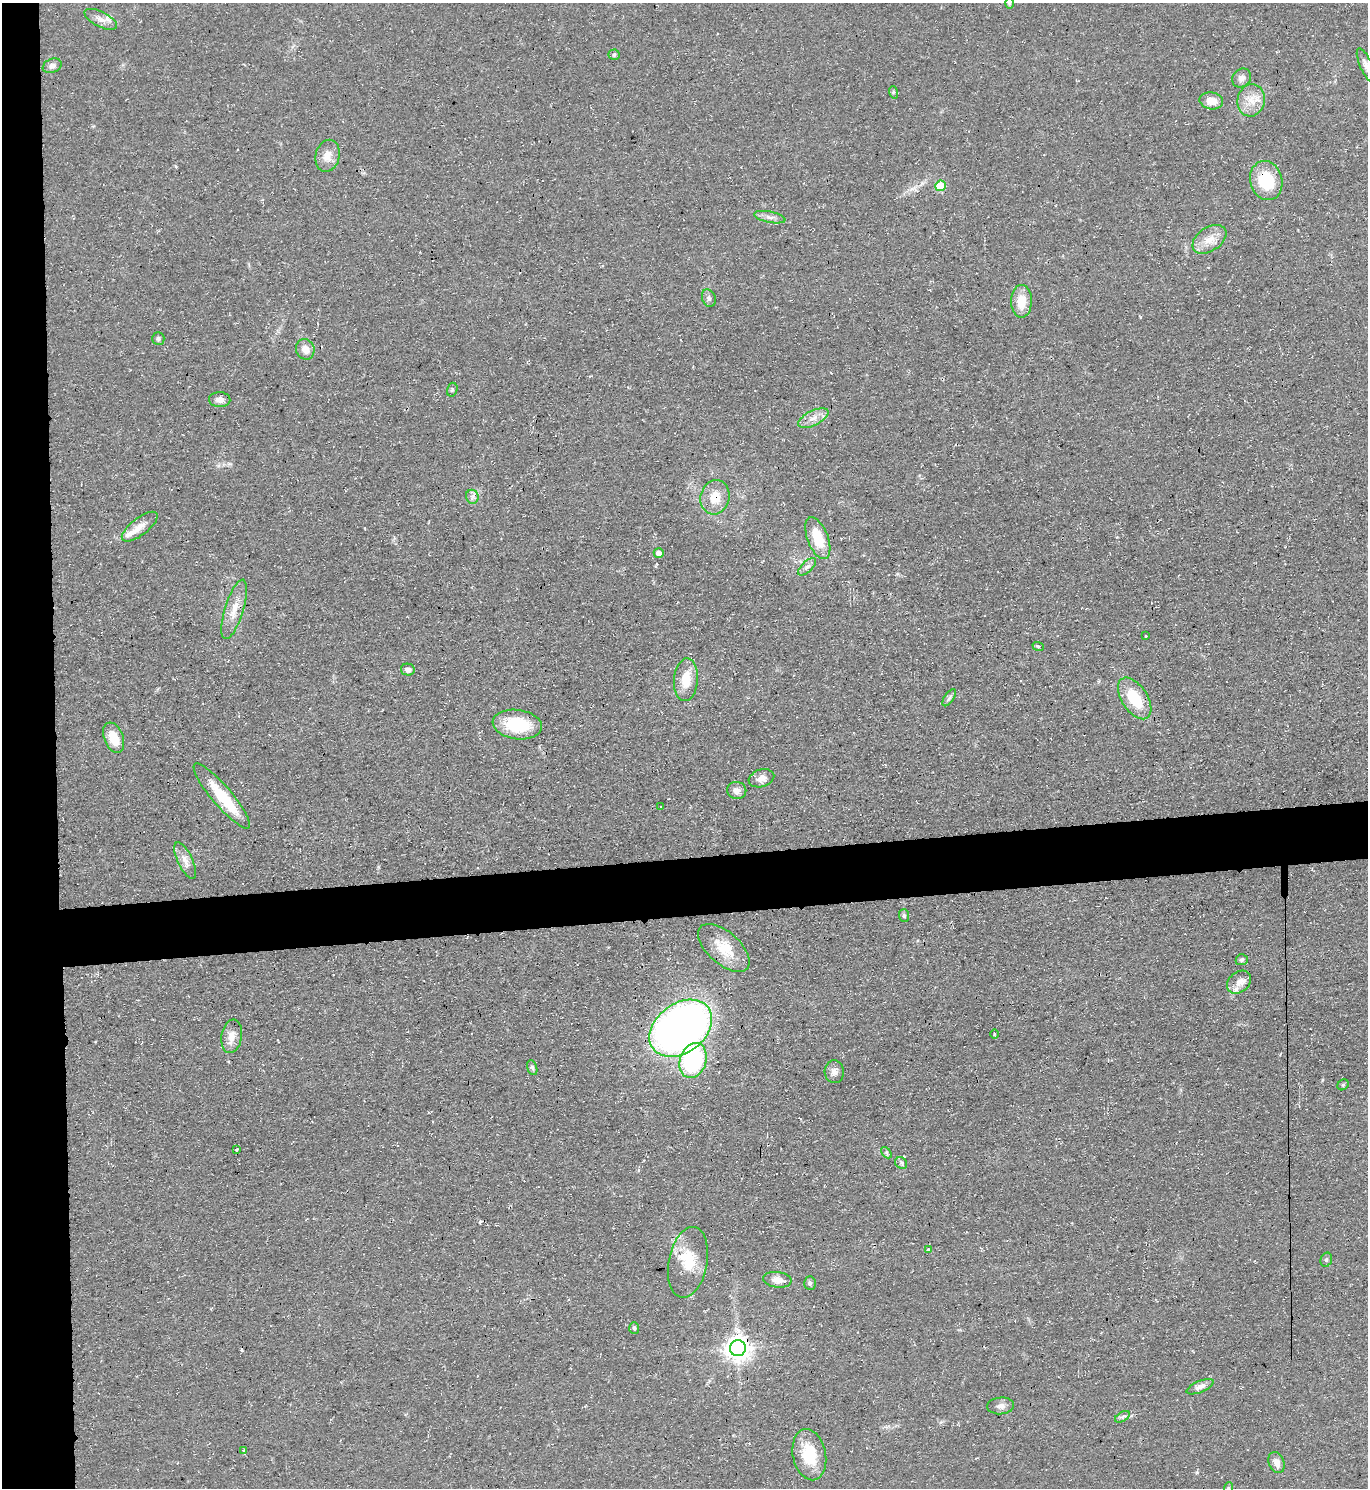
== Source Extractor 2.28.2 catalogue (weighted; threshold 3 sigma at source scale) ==
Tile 4 of 3 x 3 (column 1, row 2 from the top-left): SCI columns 125-1490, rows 1487-2972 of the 4443 x 4458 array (HDU 1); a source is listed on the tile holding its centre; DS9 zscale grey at full resolution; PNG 1370 x 1490 px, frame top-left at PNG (2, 3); each listed source drawn as its Kron ellipse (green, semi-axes under 4 px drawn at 4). Shown black and unused: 8% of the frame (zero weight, under 3 of 4 exposures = <1% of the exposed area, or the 3 px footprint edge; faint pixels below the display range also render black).
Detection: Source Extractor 2.28.2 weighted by HDU 2 'WHT'; one run over the whole footprint, this tile lists its part. Background 0.0606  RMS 0.0071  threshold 0.0321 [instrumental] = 3 sigma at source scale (4.5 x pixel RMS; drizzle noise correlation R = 1.50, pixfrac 1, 0.05/0.05 arcsec/px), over >= 5 px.
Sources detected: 80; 1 inside a brighter object's white glare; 5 cosmic-ray / hot-pixel residue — neither listed nor drawn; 5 inside a brighter listed object's ellipse — not listed separately; the other 69 listed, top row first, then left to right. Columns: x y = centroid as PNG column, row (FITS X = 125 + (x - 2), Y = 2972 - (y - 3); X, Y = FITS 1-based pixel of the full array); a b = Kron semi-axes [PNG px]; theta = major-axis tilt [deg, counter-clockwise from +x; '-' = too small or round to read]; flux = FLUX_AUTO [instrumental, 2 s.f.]
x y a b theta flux
1009 3 6 4 -89 0.99
101 19 18 7 -26 5.3
614 55 5 5 - 1.1
52 66 10 7 23 2.8
1366 66 19 6 -66 4.7
1242 78 10 8 47 3.6
893 92 6 4 -73 1
1251 100 16 13 77 11
1211 101 12 8 -10 8.5
327 156 16 12 77 8.4
1266 181 20 16 -74 31
940 186 5 5 - 28
770 217 16 5 -11 3.7
1209 239 19 11 34 10
709 298 9 6 -69 2.2
1021 301 16 10 90 13
158 339 6 6 - 1.6
305 349 10 9 - 6.9
452 390 7 5 74 1.3
220 400 10 7 -3 4.3
813 418 16 7 26 5.9
472 497 7 6 - 2.5
715 497 17 14 76 14
140 527 21 8 38 7.2
818 538 22 10 -69 21
659 553 5 4 - 4.9
807 567 11 5 44 2.6
234 609 31 9 73 11
1145 636 3 2 - 0.82
1038 646 6 3 -19 0.85
408 670 7 6 - 3.2
686 680 21 12 86 15
949 698 10 4 55 1.7
1135 698 23 12 -57 28
517 725 25 14 -8 34
114 738 16 9 -68 15
761 778 13 8 17 5.6
737 790 9 8 - 4.5
222 796 42 10 -50 29
660 807 3 3 - 0.78
185 860 20 7 -64 5.7
904 916 6 5 - 1.6
724 948 31 16 -42 19
1242 960 6 5 - 1.4
1239 982 13 10 41 5.5
681 1028 34 24 37 470
994 1034 5 3 - 0.77
232 1036 17 10 80 7.3
693 1060 18 13 72 83
532 1068 8 4 -72 1.5
834 1072 11 9 -87 4.2
1343 1085 6 5 - 1.2
237 1150 3 3 - 1.8
886 1153 6 4 -47 1.2
901 1163 6 5 - 1.5
928 1250 3 3 - 1.2
1326 1260 7 5 74 1.5
688 1262 36 19 79 24
777 1280 14 8 -7 6.4
810 1283 7 5 -88 1.5
634 1328 6 5 - 1.3
738 1348 8 8 - 710
1200 1387 14 5 23 4.2
1001 1406 13 8 4 4
1122 1417 8 4 31 1.8
244 1450 4 3 - 1.2
809 1455 26 16 -79 26
1277 1463 11 7 -67 4.6
1228 1488 6 3 71 0.76
Overlapping masked pixels (flux is a lower limit): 4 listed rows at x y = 1266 181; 715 497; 517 725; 738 1348
Isophote crosses this tile's border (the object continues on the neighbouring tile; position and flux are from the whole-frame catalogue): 3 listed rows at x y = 1009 3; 1366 66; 1228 1488